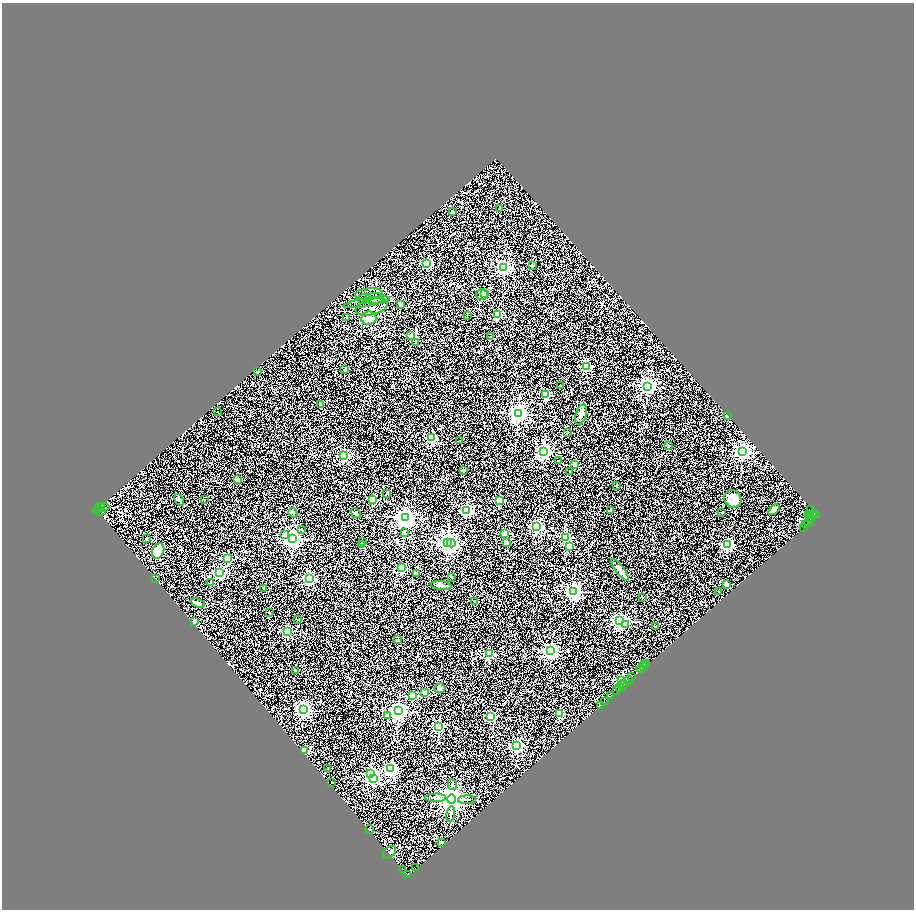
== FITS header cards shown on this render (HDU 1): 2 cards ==
NAXIS1  =                 1824
NAXIS2  =                 1815

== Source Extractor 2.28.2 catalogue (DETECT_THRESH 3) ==
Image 1824 x 1815 px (HDU 1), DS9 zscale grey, zoomed out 1/2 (1 PNG px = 2 x 2 image px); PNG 916 x 912 px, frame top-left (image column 1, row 1814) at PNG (2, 3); each listed source drawn as its Kron ellipse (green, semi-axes under 4 px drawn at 4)
Background 0.133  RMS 0.11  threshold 0.337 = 3 sigma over >= 5 px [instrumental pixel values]
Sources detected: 176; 21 cannot appear on this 1/2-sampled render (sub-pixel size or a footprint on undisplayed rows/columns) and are neither listed nor drawn; the other 155 listed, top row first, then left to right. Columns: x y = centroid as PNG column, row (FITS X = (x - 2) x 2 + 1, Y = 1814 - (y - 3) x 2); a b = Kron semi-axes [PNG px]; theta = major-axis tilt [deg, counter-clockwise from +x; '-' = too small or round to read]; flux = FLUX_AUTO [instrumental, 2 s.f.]
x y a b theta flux
500 208 3 3 - 14
452 212 3 3 - 28
427 264 3 3 - 1100
532 266 2 2 - 37
504 267 4 3 - 4600
369 294 14 6 5 1400
482 294 6 5 - 100
484 294 3 2 - 150
374 298 10 5 5 1200
364 299 6 5 - 720
367 302 23 4 10 1500
401 305 2 2 - 150
372 307 16 8 15 3100
467 315 2 2 - 17
497 315 3 3 - 1300
346 317 2 2 - 22
369 318 8 6 8 230
410 336 2 2 - 240
491 336 2 1 - 9
416 342 4 3 - 24
586 366 3 3 - 1500
345 370 4 3 - 32
257 372 2 2 - 19
561 385 2 2 - 17
647 386 4 4 - 7900
546 395 3 3 - 1100
321 405 2 2 - 78
217 412 2 2 - 25
518 414 4 4 - 13000
581 415 10 5 73 90
727 416 2 2 - 210
568 432 2 2 - 16
431 438 3 3 - 2100
459 441 2 2 - 36
669 446 2 2 - 39
543 451 4 4 - 7100
742 451 4 4 - 8500
344 456 3 3 - 2900
559 461 2 2 - 31
575 464 2 2 - 300
464 470 2 2 - 110
570 472 2 2 - 43
238 480 2 2 - 270
616 486 2 2 - 28
387 493 4 4 - 22
204 499 3 2 - 12
373 499 2 2 - 530
733 499 9 8 - 310
179 500 6 2 -63 25
499 501 3 3 - 1300
101 506 2 1 - 42
105 507 5 1 - 10
99 508 2 1 - 65
610 510 2 2 - 52
774 510 6 4 45 62
810 510 4 3 - 330
99 511 6 3 -7 57
466 511 4 3 - 4000
722 512 2 2 - 73
293 513 5 2 - 23
356 513 5 3 - 34
809 514 2 1 - 18
815 514 5 3 - 510
814 515 2 1 - 64
810 516 2 2 - 22
405 517 4 4 - 12000
810 518 2 1 - 180
809 521 5 3 - 180
806 525 3 1 - 23
537 527 4 3 - 4200
803 527 2 1 - 24
302 529 2 2 - 15
404 533 3 2 - 12
505 533 3 3 - 810
285 535 3 2 - 140
565 537 3 3 - 2200
147 538 3 2 - 19
292 538 4 4 - 9200
363 541 2 2 - 30
448 542 4 3 - 10000
451 543 4 3 - 2900
506 543 2 2 - 170
361 544 2 2 - 62
727 545 3 3 - 3000
569 546 2 2 - 450
158 551 8 5 65 350
227 558 3 3 - 1000
402 568 3 3 - 1500
620 570 13 4 -54 130
220 572 3 3 - 3500
416 574 2 2 - 130
156 578 2 1 - 5.5
309 578 3 3 - 3100
451 578 3 2 - 8.8
210 583 2 2 - 39
727 584 2 2 - 280
441 585 10 3 -7 94
263 588 2 2 - 42
573 591 4 4 - 7400
719 592 2 2 - 22
642 598 2 2 - 13
474 601 2 2 - 30
198 603 7 4 -21 64
269 613 2 2 - 45
298 619 3 2 - 9.3
620 621 4 4 - 6700
194 622 2 2 - 200
625 624 4 3 - 94
656 626 2 2 - 43
288 631 3 3 - 1900
398 640 4 3 - 13
551 650 4 4 - 6900
489 654 3 3 - 1600
647 663 3 1 - 46
645 665 3 2 - 95
643 667 3 1 - 85
641 669 4 1 - 300
295 671 2 2 - 14
632 676 3 1 - 110
622 680 3 3 - 3700
629 680 4 1 - 230
624 683 2 1 - 170
622 685 2 1 - 170
440 688 5 5 - 39
619 688 4 2 - 460
617 690 2 1 - 110
425 693 2 2 - 330
413 695 3 3 - 970
611 695 3 1 - 360
604 701 3 2 - 33
600 705 2 1 - 37
303 710 4 4 - 6000
399 710 4 4 - 9400
559 713 3 2 - 710
388 716 2 2 - 210
490 716 3 3 - 2100
439 726 3 3 - 2100
517 746 4 3 - 4200
305 751 3 3 - 1500
328 769 2 2 - 19
391 769 4 3 - 3800
371 774 4 3 - 3200
373 779 4 3 - 3300
331 783 2 2 - 19
452 785 5 3 - 32
435 798 10 3 1 44
451 799 4 4 - 25000
467 800 9 3 1 34
451 814 8 3 79 46
370 829 4 2 - 19
441 842 3 2 - 19
390 852 7 5 41 41
415 868 2 2 - 35
403 869 2 1 - 19
407 874 3 2 - 300
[21 sub-pixel or undisplayed-footprint detections neither listed nor drawn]